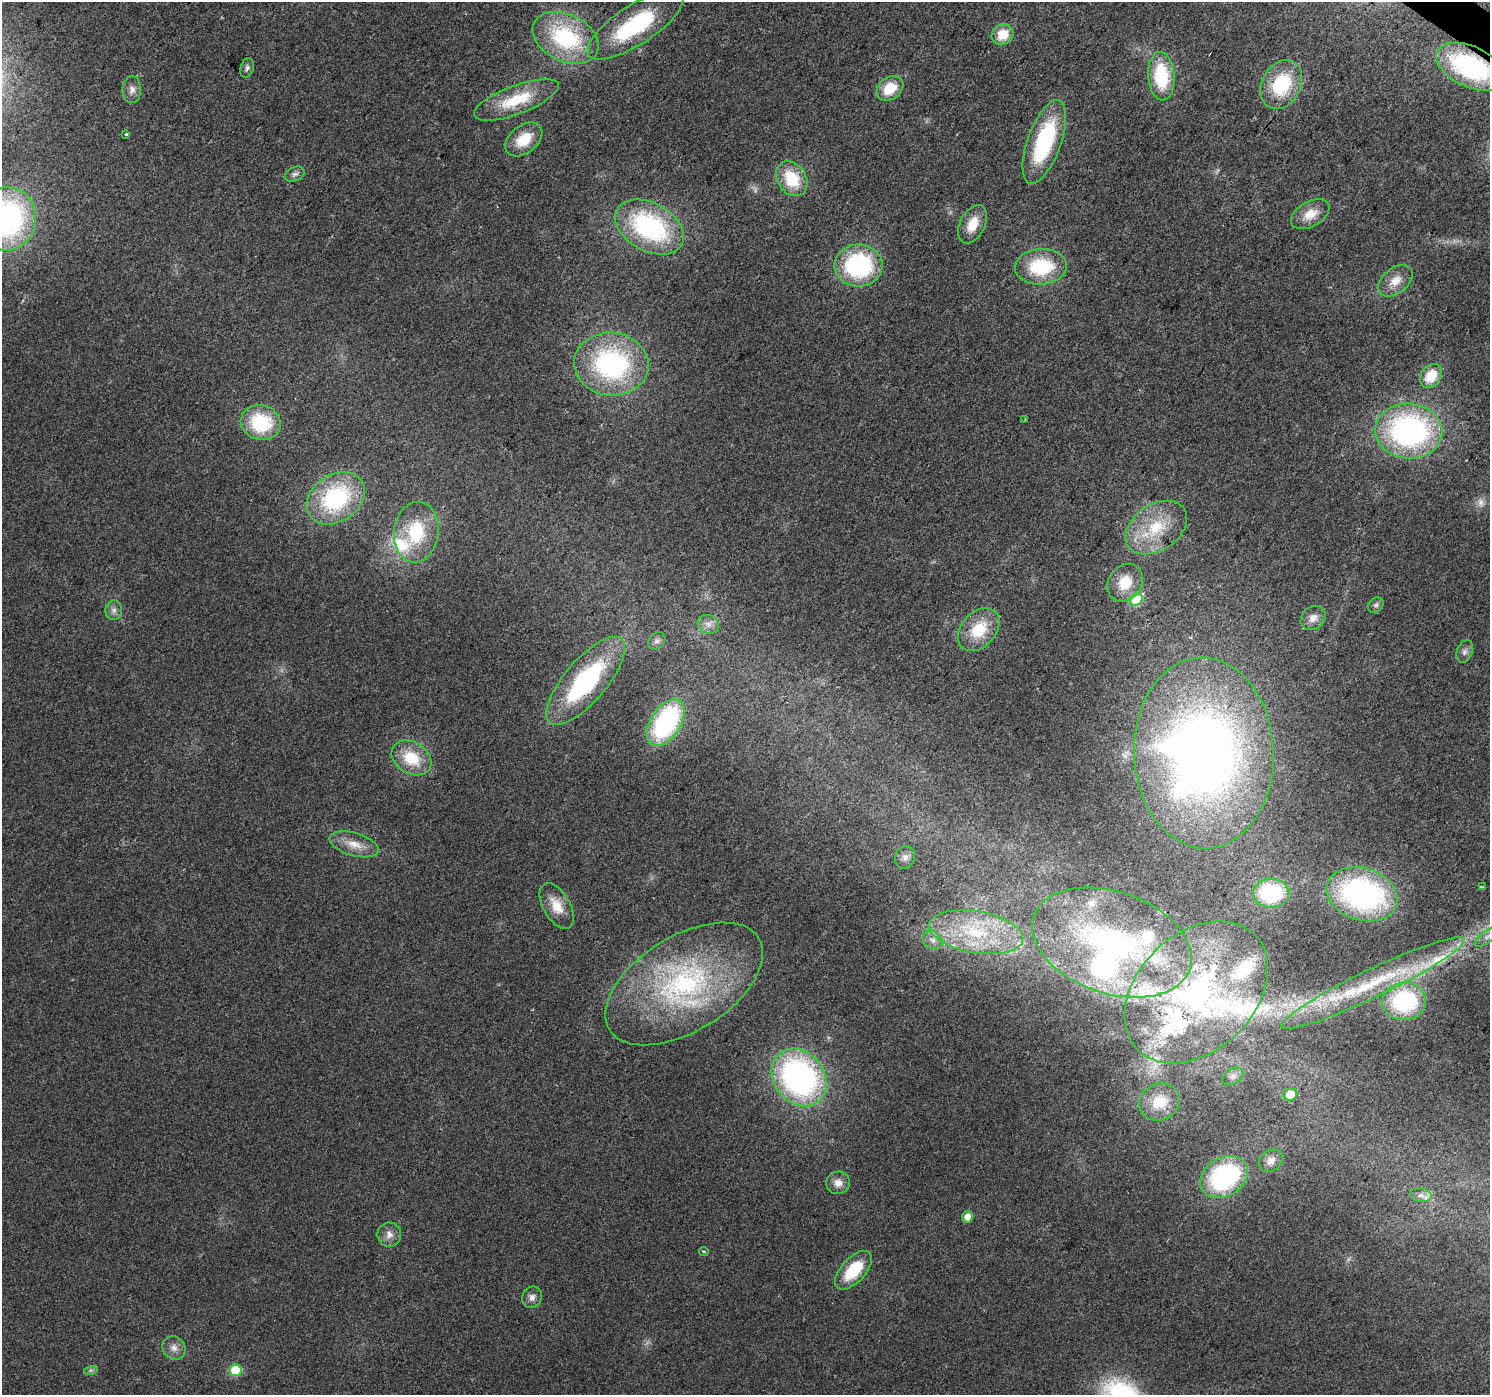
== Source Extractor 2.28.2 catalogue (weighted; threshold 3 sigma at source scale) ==
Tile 10 of 4 x 4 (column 2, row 3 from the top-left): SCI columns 1494-2981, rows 1642-3034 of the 5956 x 6001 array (HDU 1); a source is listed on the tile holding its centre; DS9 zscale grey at full resolution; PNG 1492 x 1397 px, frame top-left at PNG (2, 2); each listed source drawn as its Kron ellipse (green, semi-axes under 4 px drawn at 4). Shown black and unused: <1% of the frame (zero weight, under 2 of 3 exposures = <1% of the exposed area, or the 3 px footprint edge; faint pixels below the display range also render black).
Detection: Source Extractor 2.28.2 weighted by HDU 2 'WHT'; one run over the whole footprint, this tile lists its part. Background 0.0239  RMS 0.0061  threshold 0.0275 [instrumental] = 3 sigma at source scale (4.5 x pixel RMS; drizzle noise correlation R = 1.50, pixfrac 1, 0.0396/0.0396 arcsec/px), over >= 5 px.
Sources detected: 89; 1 too faint to see at this stretch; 2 inside a brighter object's white glare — neither listed nor drawn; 13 inside a brighter listed object's ellipse — not listed separately; the other 73 listed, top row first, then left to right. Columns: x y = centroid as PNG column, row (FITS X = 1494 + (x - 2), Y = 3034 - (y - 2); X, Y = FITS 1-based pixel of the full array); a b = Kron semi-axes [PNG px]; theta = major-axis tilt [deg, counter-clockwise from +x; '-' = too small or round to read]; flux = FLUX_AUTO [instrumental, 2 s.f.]
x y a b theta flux
635 25 56 19 33 61
1003 34 11 10 - 13
566 38 35 23 -26 60
1471 67 37 20 -24 100
247 68 10 6 73 1.9
1161 76 24 13 -86 38
1281 85 26 19 61 40
890 88 15 11 39 16
132 90 13 9 -90 4.1
516 100 45 14 21 28
126 134 3 3 - 4.2
524 139 21 13 38 17
1044 142 44 16 70 64
295 174 10 7 23 2.1
792 179 19 14 -56 25
1310 214 21 12 30 10
7 219 32 29 82 150
973 224 21 12 64 13
649 227 37 24 -29 90
859 266 24 21 1 80
1041 267 26 17 4 38
1395 281 20 12 38 9
611 364 37 31 -6 100
1431 376 13 10 53 15
1025 420 3 2 - 0.61
261 423 20 17 -16 39
1409 431 33 27 -4 160
336 498 31 23 35 68
1156 528 34 23 34 31
416 532 30 22 83 36
1125 583 20 16 55 15
1136 599 7 5 36 34
1376 605 8 6 45 1.8
114 610 10 8 89 3
1313 618 13 11 42 5.5
708 624 11 9 -26 4
979 630 24 17 48 23
657 641 10 7 44 2.3
1465 652 12 7 67 2.9
586 681 55 21 49 91
666 723 26 15 58 90
1204 753 96 70 -88 490
411 758 21 15 -32 21
354 844 25 11 -16 10
905 857 11 9 69 3.6
1482 887 4 3 - 0.94
1271 893 18 14 2 52
1362 894 36 26 -17 130
557 906 25 13 -60 12
976 932 48 21 -10 48
1488 936 15 6 39 3.9
933 940 11 8 -46 3.8
1112 943 83 51 -19 170
1373 983 101 14 26 60
684 984 88 47 32 140
1196 992 82 58 44 180
1404 1001 22 19 5 61
1233 1076 11 7 32 2.7
799 1077 31 25 -52 180
1290 1094 7 6 - 10
1159 1102 21 18 25 18
1271 1161 13 10 36 4.4
1224 1177 25 19 32 83
838 1183 12 11 - 5.2
1421 1195 11 6 -9 3.2
968 1217 5 5 - 6.6
389 1235 12 12 - 4.5
704 1251 5 2 - 0.71
853 1270 24 12 47 25
532 1297 11 9 58 3.5
174 1348 12 11 - 4.5
91 1370 7 4 18 1.2
236 1370 6 6 - 38
Overlapping masked pixels (flux is a lower limit): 2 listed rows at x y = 1471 67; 1196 992
Isophote crosses this tile's border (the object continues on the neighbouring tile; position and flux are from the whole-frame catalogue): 3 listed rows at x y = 1471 67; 7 219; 1488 936